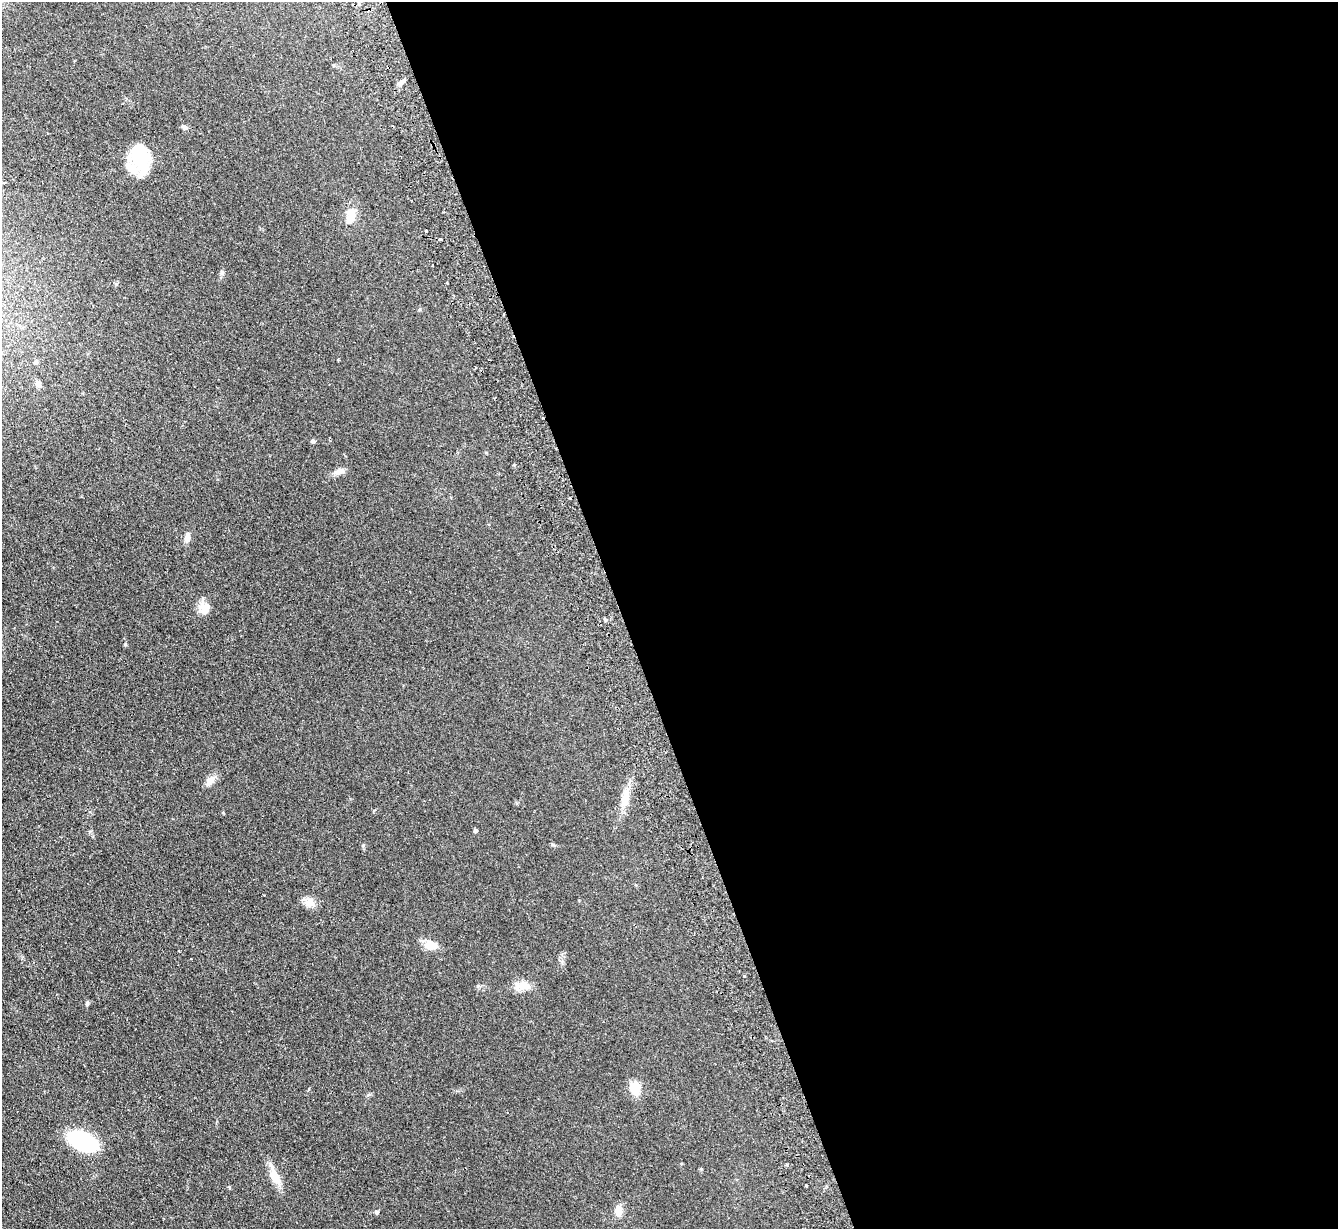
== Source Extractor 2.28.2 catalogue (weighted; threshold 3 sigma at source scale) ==
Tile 8 of 4 x 4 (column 4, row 2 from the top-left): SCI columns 4056-5391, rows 2613-3839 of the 5439 x 5351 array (HDU 1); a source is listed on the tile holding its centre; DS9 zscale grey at full resolution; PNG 1340 x 1231 px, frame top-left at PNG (2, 2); no overlay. Shown black and unused: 54% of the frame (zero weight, under 2 of 3 exposures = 3% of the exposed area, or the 3 px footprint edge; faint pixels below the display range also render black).
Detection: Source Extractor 2.28.2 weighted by HDU 2 'WHT'; one run over the whole footprint, this tile lists its part. Background 0.0751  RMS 0.0075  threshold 0.0339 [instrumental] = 3 sigma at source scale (4.5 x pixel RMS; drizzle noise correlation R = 1.50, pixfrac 1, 0.05/0.05 arcsec/px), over >= 5 px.
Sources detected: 30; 2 inside a brighter object's white glare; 2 cosmic-ray / hot-pixel residue — not listed; the other 26 listed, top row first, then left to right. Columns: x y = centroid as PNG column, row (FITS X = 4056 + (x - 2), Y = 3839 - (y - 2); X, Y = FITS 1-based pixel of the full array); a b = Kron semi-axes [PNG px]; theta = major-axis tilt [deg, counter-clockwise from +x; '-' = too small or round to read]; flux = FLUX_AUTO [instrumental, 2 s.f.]
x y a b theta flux
184 127 8 5 -8 1.7
141 163 35 19 -68 26
351 218 15 10 42 6
441 239 4 3 - 2.9
222 273 6 5 - 1.3
36 362 6 5 - 1.7
38 383 10 7 -64 2.8
313 441 5 4 - 1.3
339 471 16 7 16 4
187 538 12 7 86 3.7
205 609 16 9 54 7.6
210 781 12 9 49 5
625 798 29 9 79 9.9
475 830 4 4 - 1.6
310 903 14 10 73 5.6
430 945 14 9 -13 9.3
744 976 3 3 - 1.2
525 985 15 11 -40 7.5
87 1004 6 5 - 1
635 1088 15 13 -76 9.8
82 1141 19 11 -24 96
275 1176 22 11 -64 10
806 1185 3 2 - 0.91
229 1187 4 4 - 0.8
618 1211 16 8 89 5.6
376 1212 4 4 - 1.6
Unlisted compact peaks at least as high as the median listed source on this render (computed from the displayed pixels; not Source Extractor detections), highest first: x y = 363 845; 478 986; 223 813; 552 844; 701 1169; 606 620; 420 309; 374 810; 116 284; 787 1165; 514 465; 368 1095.